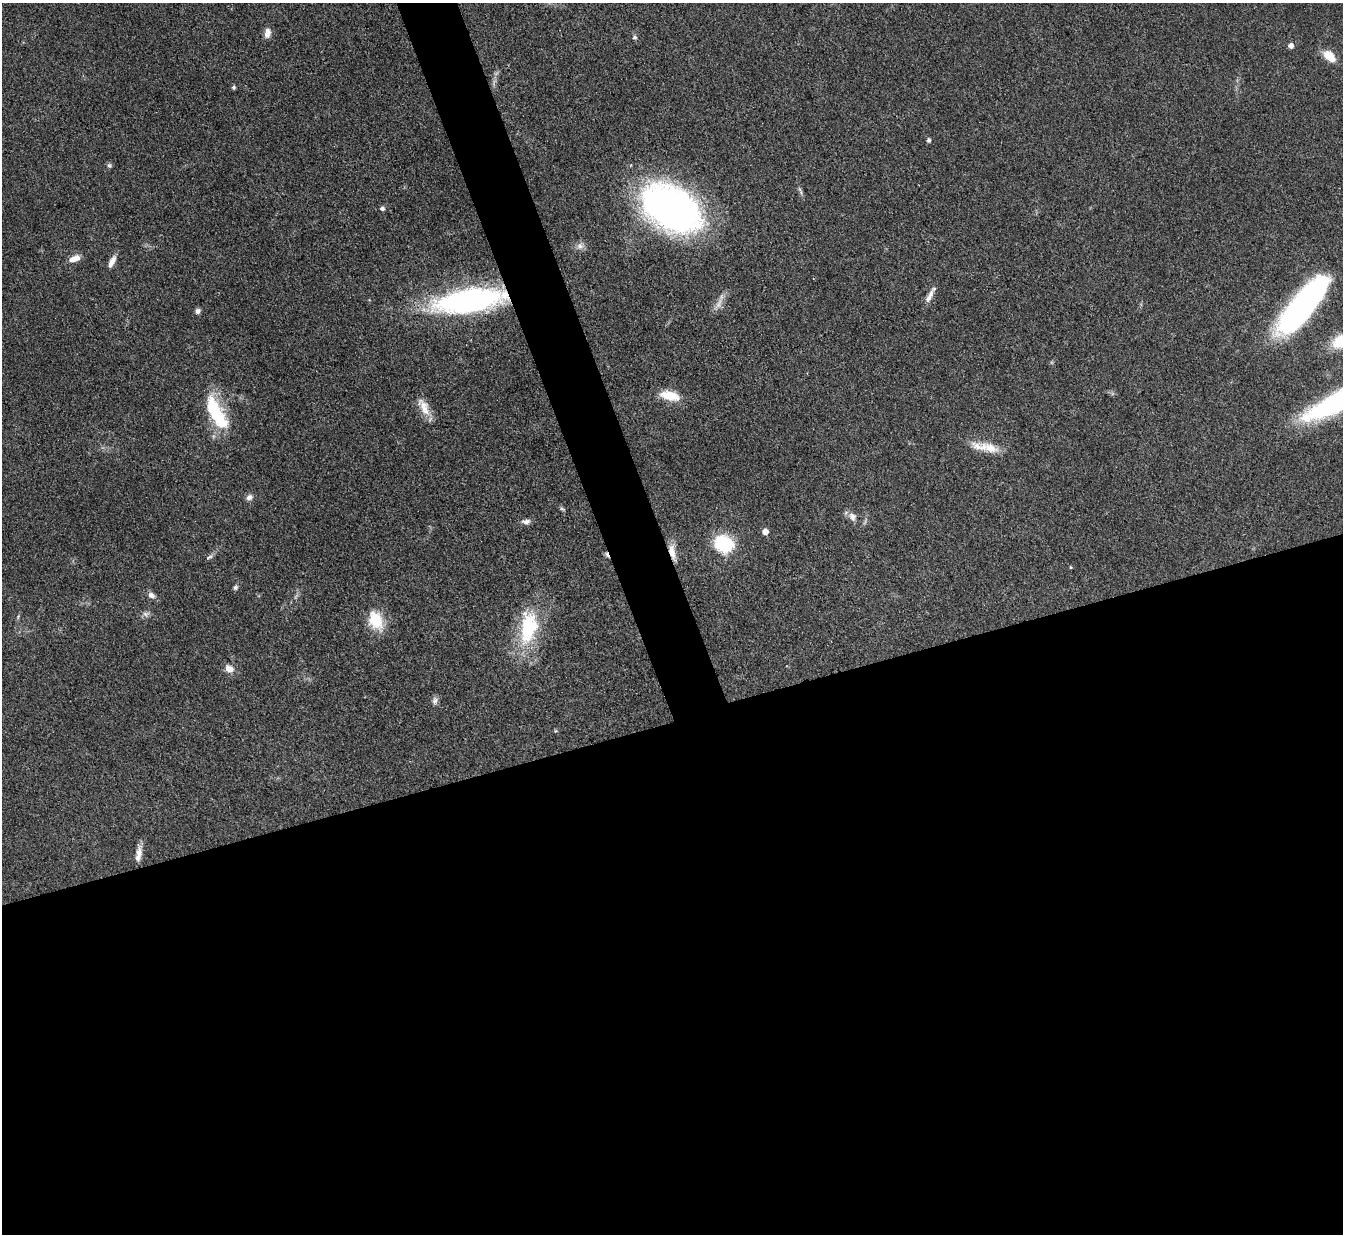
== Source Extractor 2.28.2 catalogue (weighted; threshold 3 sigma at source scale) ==
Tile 15 of 4 x 4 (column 3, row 4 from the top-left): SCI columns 2681-4021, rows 274-1505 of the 5362 x 5347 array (HDU 1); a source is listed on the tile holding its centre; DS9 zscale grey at full resolution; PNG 1345 x 1236 px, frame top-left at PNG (2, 3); no overlay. Shown black and unused: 44% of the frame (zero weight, under 3 of 4 exposures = <1% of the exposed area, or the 3 px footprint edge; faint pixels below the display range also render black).
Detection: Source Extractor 2.28.2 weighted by HDU 2 'WHT'; one run over the whole footprint, this tile lists its part. Background 0.0547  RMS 0.005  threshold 0.0226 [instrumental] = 3 sigma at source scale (4.5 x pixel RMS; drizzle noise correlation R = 1.50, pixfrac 1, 0.05/0.05 arcsec/px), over >= 5 px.
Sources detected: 44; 3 too faint to see at this stretch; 1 inside a brighter object's white glare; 1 cosmic-ray / hot-pixel residue — not listed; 1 inside a brighter listed object's ellipse — not listed separately; the other 38 listed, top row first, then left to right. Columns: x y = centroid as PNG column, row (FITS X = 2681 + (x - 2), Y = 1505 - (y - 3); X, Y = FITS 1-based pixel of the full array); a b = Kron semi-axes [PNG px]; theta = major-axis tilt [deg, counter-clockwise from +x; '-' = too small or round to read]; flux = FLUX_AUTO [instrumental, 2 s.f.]
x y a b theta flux
267 33 12 7 78 3.5
635 37 6 5 - 1.1
1291 46 5 5 - 2.8
1329 56 12 8 -40 9.2
234 87 5 5 - 0.82
929 140 5 4 - 1.3
109 165 7 5 -74 1
800 191 15 4 -69 1.4
382 208 5 5 - 1.7
672 208 51 32 -29 270
580 246 11 9 8 2.8
74 259 13 6 21 5.4
112 262 16 6 64 3.7
929 298 24 6 58 3.6
469 301 56 18 8 160
1304 302 66 20 53 160
719 304 21 7 65 4.1
198 311 7 6 - 1.7
670 396 25 11 -13 11
424 407 27 11 -61 7.5
216 412 42 15 -61 34
988 448 34 12 -15 11
249 497 9 7 43 2.3
562 509 9 4 -35 0.87
852 517 13 10 -53 3.3
526 522 11 6 -1 2.1
765 532 5 5 - 4.8
724 544 17 14 -23 34
672 552 25 8 -76 6.2
209 557 11 4 31 1.3
1071 567 4 3 - 0.45
235 587 6 5 - 1.2
151 595 11 8 -34 2.3
376 620 25 17 -66 15
528 627 50 24 82 36
229 669 10 8 -35 4.9
435 700 11 7 69 1.9
139 853 20 8 88 4
Overlapping masked pixels (flux is a lower limit): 2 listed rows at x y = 469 301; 672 552